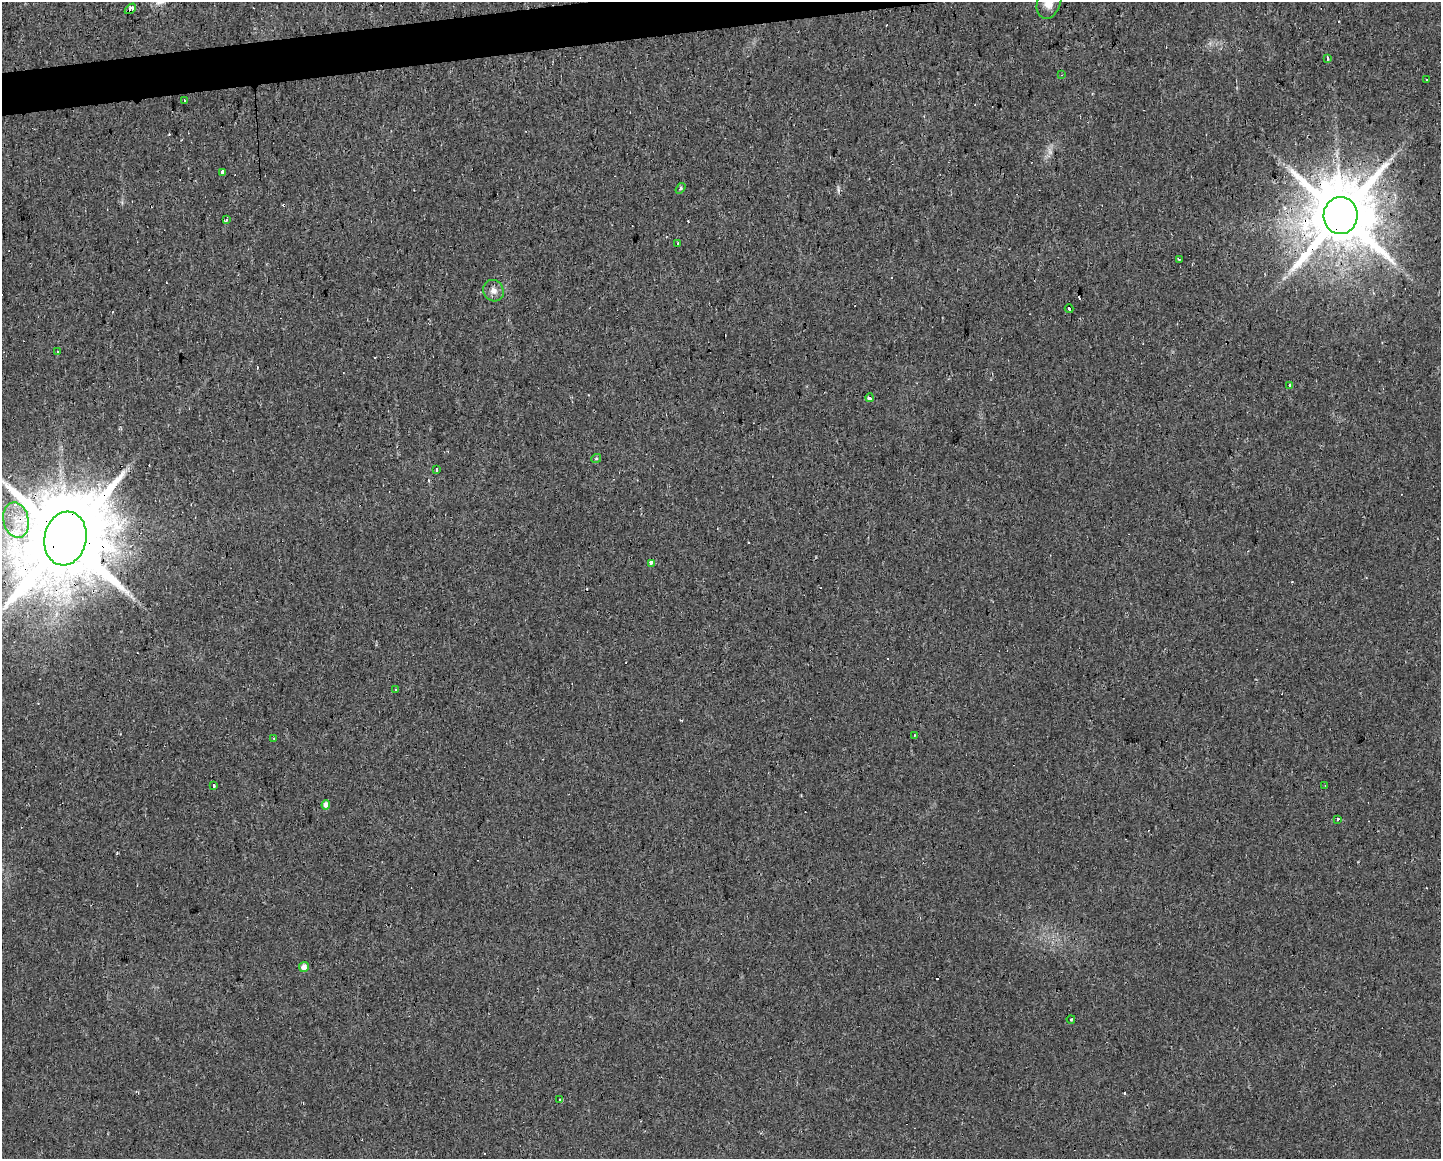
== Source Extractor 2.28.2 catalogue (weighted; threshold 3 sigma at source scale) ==
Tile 8 of 3 x 4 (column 2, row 3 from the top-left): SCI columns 1458-2896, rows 1157-2313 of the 4387 x 4755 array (HDU 1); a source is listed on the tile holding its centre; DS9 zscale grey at full resolution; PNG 1443 x 1161 px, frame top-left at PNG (2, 2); each listed source drawn as its Kron ellipse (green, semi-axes under 4 px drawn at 4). Shown black and unused: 2% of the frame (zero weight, under 2 of 3 exposures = <1% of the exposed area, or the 3 px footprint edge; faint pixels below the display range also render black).
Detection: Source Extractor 2.28.2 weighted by HDU 2 'WHT'; one run over the whole footprint, this tile lists its part. Background 0.0171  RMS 0.006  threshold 0.027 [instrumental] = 3 sigma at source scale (4.5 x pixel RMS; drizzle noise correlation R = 1.50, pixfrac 1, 0.0396/0.0396 arcsec/px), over >= 5 px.
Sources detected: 51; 18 cosmic-ray / hot-pixel residue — neither listed nor drawn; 1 inside a brighter listed object's ellipse — not listed separately; the other 32 listed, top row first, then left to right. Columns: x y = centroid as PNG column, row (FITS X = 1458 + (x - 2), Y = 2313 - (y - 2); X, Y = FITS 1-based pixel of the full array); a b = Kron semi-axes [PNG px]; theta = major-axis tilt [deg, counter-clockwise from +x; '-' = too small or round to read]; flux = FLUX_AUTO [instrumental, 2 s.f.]
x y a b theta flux
1049 2 17 11 71 10
130 9 6 3 37 18
1327 59 3 3 - 2.6
1062 75 3 2 - 0.48
1427 80 3 3 - 1.1
184 100 3 3 - 0.66
223 173 4 3 - 60
680 188 6 4 57 0.98
1341 216 18 17 - 6400
226 220 3 3 - 1.2
677 243 3 3 - 1.5
1179 259 3 2 - 0.51
493 291 11 10 - 3.9
1069 309 4 3 - 2.7
57 351 3 2 - 0.49
1290 386 3 3 - 1.9
870 398 4 3 - 6.4
596 459 5 3 - 0.64
436 469 3 2 - 1
16 520 18 12 -77 14
65 539 27 21 78 14000
651 563 4 3 - 7.2
396 689 2 2 - 0.64
914 735 2 2 - 0.7
274 738 3 2 - 0.44
213 785 3 3 - 2
1325 786 2 2 - 0.41
326 805 4 4 - 3.4
1337 820 4 3 - 1.1
304 967 5 5 - 3.4
1071 1019 4 2 - 0.55
560 1100 4 3 - 0.95
Overlapping masked pixels (flux is a lower limit): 5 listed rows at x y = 130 9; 223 173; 1341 216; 16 520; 65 539
Isophote crosses this tile's border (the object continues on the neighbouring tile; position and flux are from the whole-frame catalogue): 2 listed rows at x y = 1049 2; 65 539